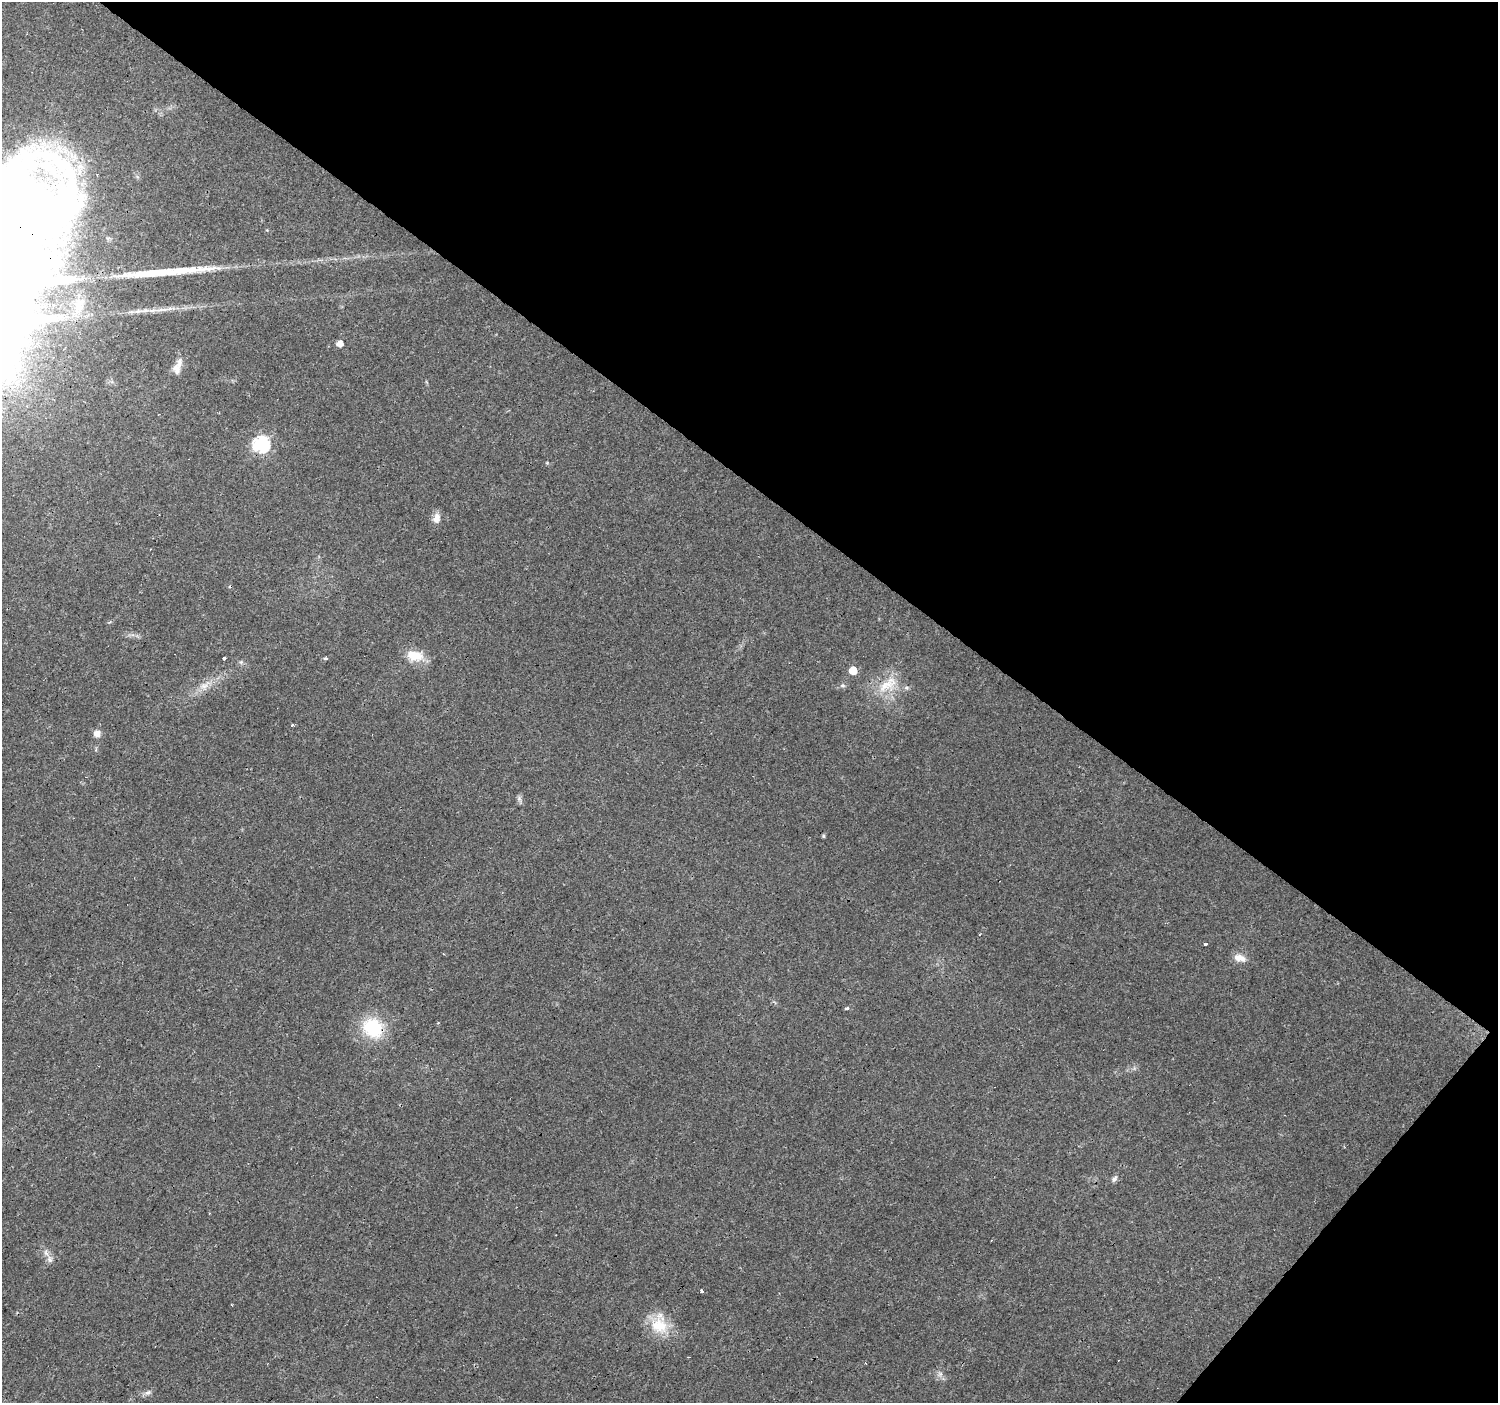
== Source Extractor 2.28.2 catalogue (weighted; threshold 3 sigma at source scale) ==
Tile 8 of 4 x 4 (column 4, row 2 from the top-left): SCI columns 4487-5982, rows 2975-4375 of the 5984 x 6013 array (HDU 1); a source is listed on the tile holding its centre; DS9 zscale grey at full resolution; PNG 1500 x 1405 px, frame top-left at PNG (2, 2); no overlay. Shown black and unused: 38% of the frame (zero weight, under 3 of 4 exposures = <1% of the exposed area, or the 3 px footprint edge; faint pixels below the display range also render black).
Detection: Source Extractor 2.28.2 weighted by HDU 2 'WHT'; one run over the whole footprint, this tile lists its part. Background 0.0294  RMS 0.0034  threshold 0.0154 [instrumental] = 3 sigma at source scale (4.5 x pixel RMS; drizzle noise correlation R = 1.50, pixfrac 1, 0.0396/0.0396 arcsec/px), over >= 5 px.
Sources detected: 38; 5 cosmic-ray / hot-pixel residue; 1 long thin detection or spike segment (spike, bleed or trail) — not listed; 4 inside a brighter listed object's ellipse — not listed separately; the other 28 listed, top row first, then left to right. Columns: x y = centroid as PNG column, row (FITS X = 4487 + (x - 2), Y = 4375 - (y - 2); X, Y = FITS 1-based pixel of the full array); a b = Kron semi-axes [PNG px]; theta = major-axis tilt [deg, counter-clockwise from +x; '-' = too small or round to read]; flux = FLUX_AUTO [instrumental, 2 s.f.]
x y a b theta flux
79 306 25 12 72 6
153 310 20 5 4 2.9
340 343 5 5 - 2.8
177 369 14 9 -84 2.5
261 444 7 7 - 76
436 518 14 9 71 2.5
415 656 24 13 -13 6.4
224 658 3 3 - 5.8
325 658 5 3 - 0.5
241 662 5 5 - 0.59
853 670 5 5 - 7.2
205 685 20 9 40 3.9
842 685 8 5 -7 0.77
888 685 33 16 33 9.8
292 725 3 3 - 5.3
97 733 7 7 - 2.3
519 799 8 6 -70 0.96
823 836 5 4 - 0.46
1205 944 3 3 - 1.5
1239 958 17 9 -17 3.1
846 1009 3 3 - 4
373 1028 20 17 -46 20
1114 1179 10 6 62 0.99
209 1213 3 2 - 0.32
50 1259 10 8 -75 1.5
701 1291 3 3 - 3.2
660 1326 25 20 -62 10
148 1393 10 5 32 1.1
Overlapping masked pixels (flux is a lower limit): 1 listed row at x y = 373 1028